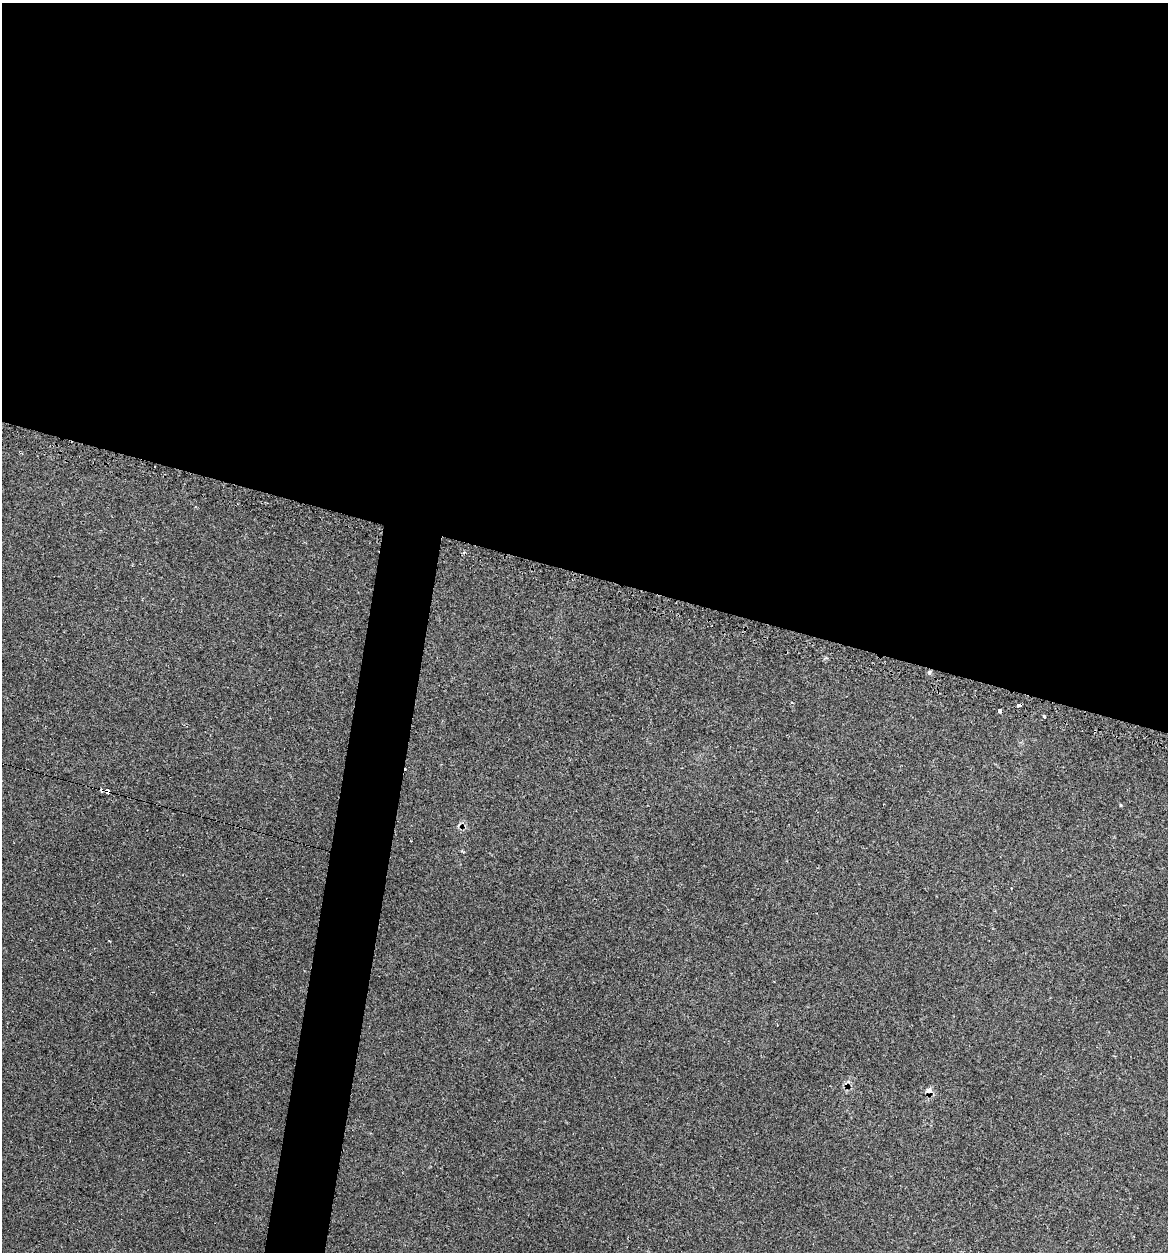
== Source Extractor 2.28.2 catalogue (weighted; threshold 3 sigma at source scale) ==
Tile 3 of 4 x 4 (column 3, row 1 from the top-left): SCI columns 2455-3620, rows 3783-5032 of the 5031 x 5032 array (HDU 1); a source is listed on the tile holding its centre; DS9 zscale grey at full resolution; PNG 1170 x 1254 px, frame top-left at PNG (2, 3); no overlay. Shown black and unused: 49% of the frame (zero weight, under 2 of 3 exposures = <1% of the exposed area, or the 3 px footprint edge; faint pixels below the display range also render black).
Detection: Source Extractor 2.28.2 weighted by HDU 2 'WHT'; one run over the whole footprint, this tile lists its part. Background 0.0666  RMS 0.0054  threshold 0.0243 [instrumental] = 3 sigma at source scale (4.5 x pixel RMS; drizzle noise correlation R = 1.50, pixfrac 1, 0.05/0.05 arcsec/px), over >= 5 px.
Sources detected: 10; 3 cosmic-ray / hot-pixel residue — not listed; the other 7 listed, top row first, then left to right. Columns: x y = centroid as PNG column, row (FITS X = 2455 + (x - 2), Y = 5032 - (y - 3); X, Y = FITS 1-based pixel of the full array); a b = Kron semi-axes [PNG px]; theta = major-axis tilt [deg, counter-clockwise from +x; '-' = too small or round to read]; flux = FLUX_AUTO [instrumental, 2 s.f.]
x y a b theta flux
929 672 6 4 83 0.97
1019 705 4 3 - 4.4
1000 710 3 3 - 2.2
1044 717 3 3 - 1.2
108 792 4 3 - 40
1120 805 5 3 - 0.49
929 1091 8 7 - 2.6
Overlapping masked pixels (flux is a lower limit): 3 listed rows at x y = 1019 705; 108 792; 929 1091